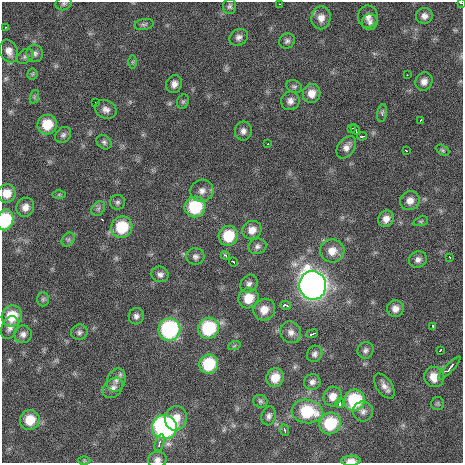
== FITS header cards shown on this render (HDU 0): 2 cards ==
NAXIS1  =                  461 / length of data axis 1
NAXIS2  =                  461 / length of data axis 2

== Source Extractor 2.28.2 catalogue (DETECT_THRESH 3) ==
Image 461 x 461 px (HDU 0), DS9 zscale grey, 1 PNG px = 1 image px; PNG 465 x 465 px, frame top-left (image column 1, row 461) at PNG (2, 2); each listed source drawn as its Kron ellipse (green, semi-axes under 4 px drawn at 4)
Background 2490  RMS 43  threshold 128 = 3 sigma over >= 5 px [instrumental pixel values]
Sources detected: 109; all 109 listed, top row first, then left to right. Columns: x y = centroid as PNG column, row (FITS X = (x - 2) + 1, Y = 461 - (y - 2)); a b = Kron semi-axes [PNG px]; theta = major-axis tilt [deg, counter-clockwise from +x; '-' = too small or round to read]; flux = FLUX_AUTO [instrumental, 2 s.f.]
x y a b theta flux
461 3 3 2 - 1.6e+04
64 4 8 6 23 6.9e+03
280 4 2 2 - 1.4e+03
230 6 8 6 88 7.5e+03
424 16 8 8 - 1.5e+04
368 17 11 10 - 1.7e+04
321 18 11 9 82 2.4e+04
370 22 8 7 - 1.1e+04
144 24 10 5 9 7.3e+03
5 27 3 2 - 5.3e+03
239 37 9 8 - 1.2e+04
287 41 8 7 - 8.6e+03
9 51 12 9 -68 2.3e+04
35 53 9 8 - 1.1e+04
25 56 9 6 36 8.5e+03
132 62 7 4 90 4.7e+03
32 74 5 5 - 3.9e+03
407 75 2 2 - 1.9e+03
424 81 9 8 - 1.7e+04
174 84 9 7 72 1.7e+04
294 86 8 6 -24 6.7e+03
311 93 9 8 - 2.9e+04
34 97 7 4 72 5.0e+03
290 101 9 9 - 1.7e+04
183 102 7 5 68 5.4e+03
96 103 2 2 - 2.0e+03
106 109 11 9 -25 1.6e+04
382 113 9 5 81 7.0e+03
420 120 3 2 - 3.1e+03
47 124 10 9 - 7.2e+04
351 128 3 2 - 4.0e+03
355 130 5 3 - 8.6e+03
243 131 9 8 - 1.4e+04
63 135 9 7 46 8.7e+03
362 136 5 3 - 6.3e+03
104 142 8 6 -39 8.0e+03
268 144 2 2 - 1.7e+03
346 147 12 8 54 1.9e+04
406 150 3 2 - 2.4e+03
442 150 7 4 -27 4.7e+03
202 191 11 11 - 2.0e+04
7 193 9 9 - 3.8e+04
59 195 6 4 1 4.3e+03
410 201 10 9 - 2.2e+04
117 202 7 7 - 7.7e+03
25 207 10 8 61 2.2e+04
195 207 10 10 - 1.6e+05
98 208 8 6 54 7.7e+03
386 219 8 7 - 2.1e+04
5 220 10 8 76 1.4e+05
421 221 8 4 18 4.6e+03
122 227 11 10 - 1.2e+05
252 230 10 9 - 2.7e+04
228 236 10 9 - 9.2e+04
68 239 7 6 - 6.7e+03
257 246 9 7 16 1.0e+04
332 251 12 11 - 3.5e+04
225 255 4 3 - 6.7e+03
195 256 9 8 - 1.1e+04
450 257 3 2 - 2.6e+03
418 259 9 8 - 1.3e+04
233 262 5 3 - 1.0e+04
160 274 9 7 -16 1.2e+04
249 284 9 8 - 1.2e+04
313 285 14 13 - 2.2e+06
248 298 10 10 - 5.7e+04
43 299 7 6 - 5.9e+03
285 305 5 3 - 1.9e+04
395 309 8 8 - 2.0e+04
264 310 11 10 - 3.5e+04
12 316 10 10 - 7.4e+04
136 316 8 7 - 1.2e+04
433 326 3 2 - 3.0e+03
10 327 12 8 66 1.6e+04
208 328 11 10 - 1.8e+05
169 330 11 11 - 3.5e+05
79 332 8 7 - 8.9e+03
291 332 11 10 - 1.8e+04
23 334 9 8 - 1.3e+04
312 334 6 2 22 4.7e+03
234 346 6 4 19 3.9e+03
365 350 8 8 - 9.3e+03
440 350 3 2 - 3.4e+03
315 354 8 7 - 1.1e+04
209 364 10 9 - 1.3e+05
449 368 15 4 45 1.7e+04
434 377 10 10 - 4.6e+04
275 378 9 8 - 4.3e+04
116 380 12 9 68 1.9e+04
312 382 8 8 - 1.2e+04
384 386 14 7 -55 1.8e+04
113 388 11 8 49 1.7e+04
333 397 10 9 - 2.7e+04
354 400 11 10 - 1.7e+05
260 401 7 6 - 6.5e+03
340 403 4 3 - 1.6e+04
438 404 6 6 - 5.3e+03
307 411 15 12 -8 1.4e+05
363 411 10 10 - 1.5e+04
269 416 9 7 75 1.1e+04
176 418 12 11 - 3.9e+04
30 420 10 9 - 5.9e+04
330 423 11 10 - 1.2e+05
164 427 12 12 - 6.1e+05
284 430 6 3 -67 5.8e+03
159 443 9 4 73 1.0e+04
157 460 9 8 - 1.5e+04
84 461 6 4 0 3.7e+03
351 461 10 5 3 1.9e+04
At the frame edge (FLAGS 8, measured only in part): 6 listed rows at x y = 461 3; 64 4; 7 193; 5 220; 157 460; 351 461